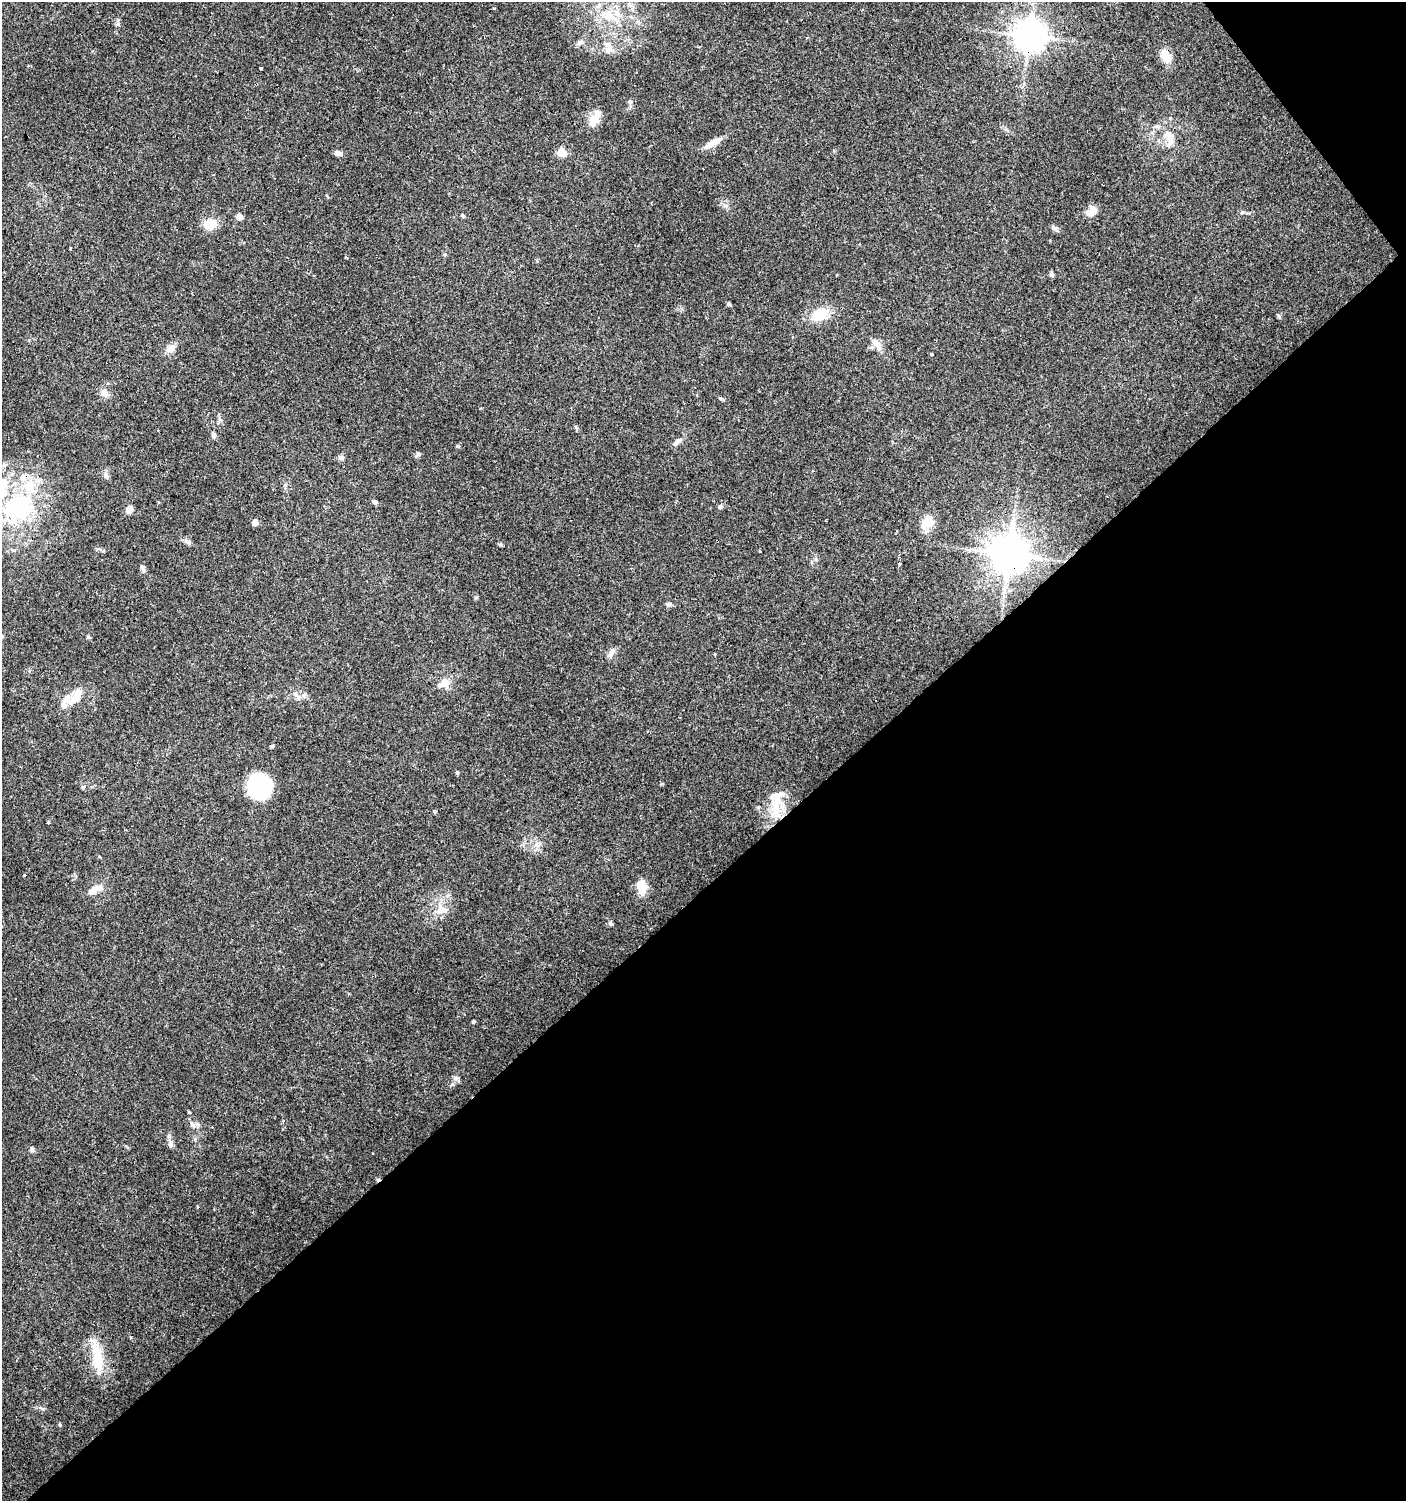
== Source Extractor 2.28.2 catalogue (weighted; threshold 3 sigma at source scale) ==
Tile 12 of 4 x 4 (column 4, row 3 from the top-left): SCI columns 4349-5752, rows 1502-3000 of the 5954 x 5998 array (HDU 1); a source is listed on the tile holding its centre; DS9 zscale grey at full resolution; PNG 1408 x 1503 px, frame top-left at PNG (2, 2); no overlay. Shown black and unused: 42% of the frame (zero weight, under 3 of 4 exposures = <1% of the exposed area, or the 3 px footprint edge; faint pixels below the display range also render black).
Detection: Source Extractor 2.28.2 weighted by HDU 2 'WHT'; one run over the whole footprint, this tile lists its part. Background 0.0517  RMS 0.0052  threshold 0.0235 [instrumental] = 3 sigma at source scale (4.5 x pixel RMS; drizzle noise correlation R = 1.50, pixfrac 1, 0.0396/0.0396 arcsec/px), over >= 5 px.
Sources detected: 89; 3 inside a brighter object's white glare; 7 cosmic-ray / hot-pixel residue — not listed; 8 inside a brighter listed object's ellipse — not listed separately; the other 71 listed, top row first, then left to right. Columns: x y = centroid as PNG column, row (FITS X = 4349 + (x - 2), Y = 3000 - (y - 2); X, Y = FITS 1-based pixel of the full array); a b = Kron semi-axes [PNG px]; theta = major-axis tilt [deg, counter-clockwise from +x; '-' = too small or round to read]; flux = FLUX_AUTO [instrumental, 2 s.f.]
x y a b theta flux
494 8 3 3 - 1.1
609 15 19 12 -47 9.7
1029 36 10 9 - 940
579 43 9 7 43 1.7
608 49 11 7 50 2.8
1165 56 13 10 -62 8.2
29 65 3 3 - 1.9
260 68 3 3 - 1.3
630 102 6 5 - 1.2
595 119 21 9 62 6.9
1168 136 21 13 -52 7.5
713 143 25 7 31 5.5
561 152 5 5 - 17
338 153 9 6 -19 2.1
725 206 7 4 18 0.99
1091 211 14 9 41 4.7
463 216 4 4 - 1
239 217 5 5 - 4.3
210 224 12 9 6 11
1054 228 11 4 -40 1.3
71 248 3 3 - 2.1
346 257 3 3 - 1
1052 274 6 5 - 1.2
728 304 5 4 - 0.85
820 314 15 10 27 15
875 342 15 8 -50 3.5
170 348 15 8 37 3.4
932 354 3 3 - 0.77
104 393 11 8 -66 3.2
721 398 7 3 -9 0.71
214 436 8 5 -89 1.4
678 441 13 6 39 2.3
458 446 5 4 - 0.64
418 454 8 5 44 1.2
341 458 7 7 - 1.5
106 476 11 6 -64 1.7
375 502 6 5 - 1.4
720 507 7 5 50 1
18 508 36 27 34 63
129 509 8 6 61 3.1
255 522 5 5 - 4.3
927 523 19 13 42 6.8
187 542 11 6 -24 1.7
1009 554 11 10 - 1500
899 564 4 3 - 1.8
143 568 12 4 -65 1.2
669 604 7 5 0 1.1
88 637 5 5 - 0.66
612 652 13 7 62 2.6
715 655 3 3 - 1.4
444 683 15 11 27 5.1
296 694 8 7 - 1.9
76 698 20 10 40 7
272 746 5 4 - 0.66
457 773 4 4 - 0.58
257 786 23 21 62 39
776 807 34 12 -87 12
537 844 8 4 -90 1.7
25 875 3 3 - 1.8
641 885 12 10 -52 8.4
94 890 23 8 27 5
442 910 17 12 -37 6.4
610 923 6 5 - 1
473 1022 4 4 - 1
456 1078 10 5 -4 1.4
189 1112 5 3 - 0.44
193 1125 7 6 - 1.4
170 1144 8 7 - 1.7
32 1149 7 5 -64 1.1
97 1357 44 13 -81 15
60 1425 5 3 - 0.5
Overlapping masked pixels (flux is a lower limit): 4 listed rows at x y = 609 15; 1029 36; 1165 56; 1009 554
Isophote crosses this tile's border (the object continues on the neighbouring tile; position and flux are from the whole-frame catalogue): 1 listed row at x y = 18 508
Unlisted compact peaks at least as high as the median listed source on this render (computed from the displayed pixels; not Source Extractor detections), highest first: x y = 118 24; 1242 212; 1279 317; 476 597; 445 254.